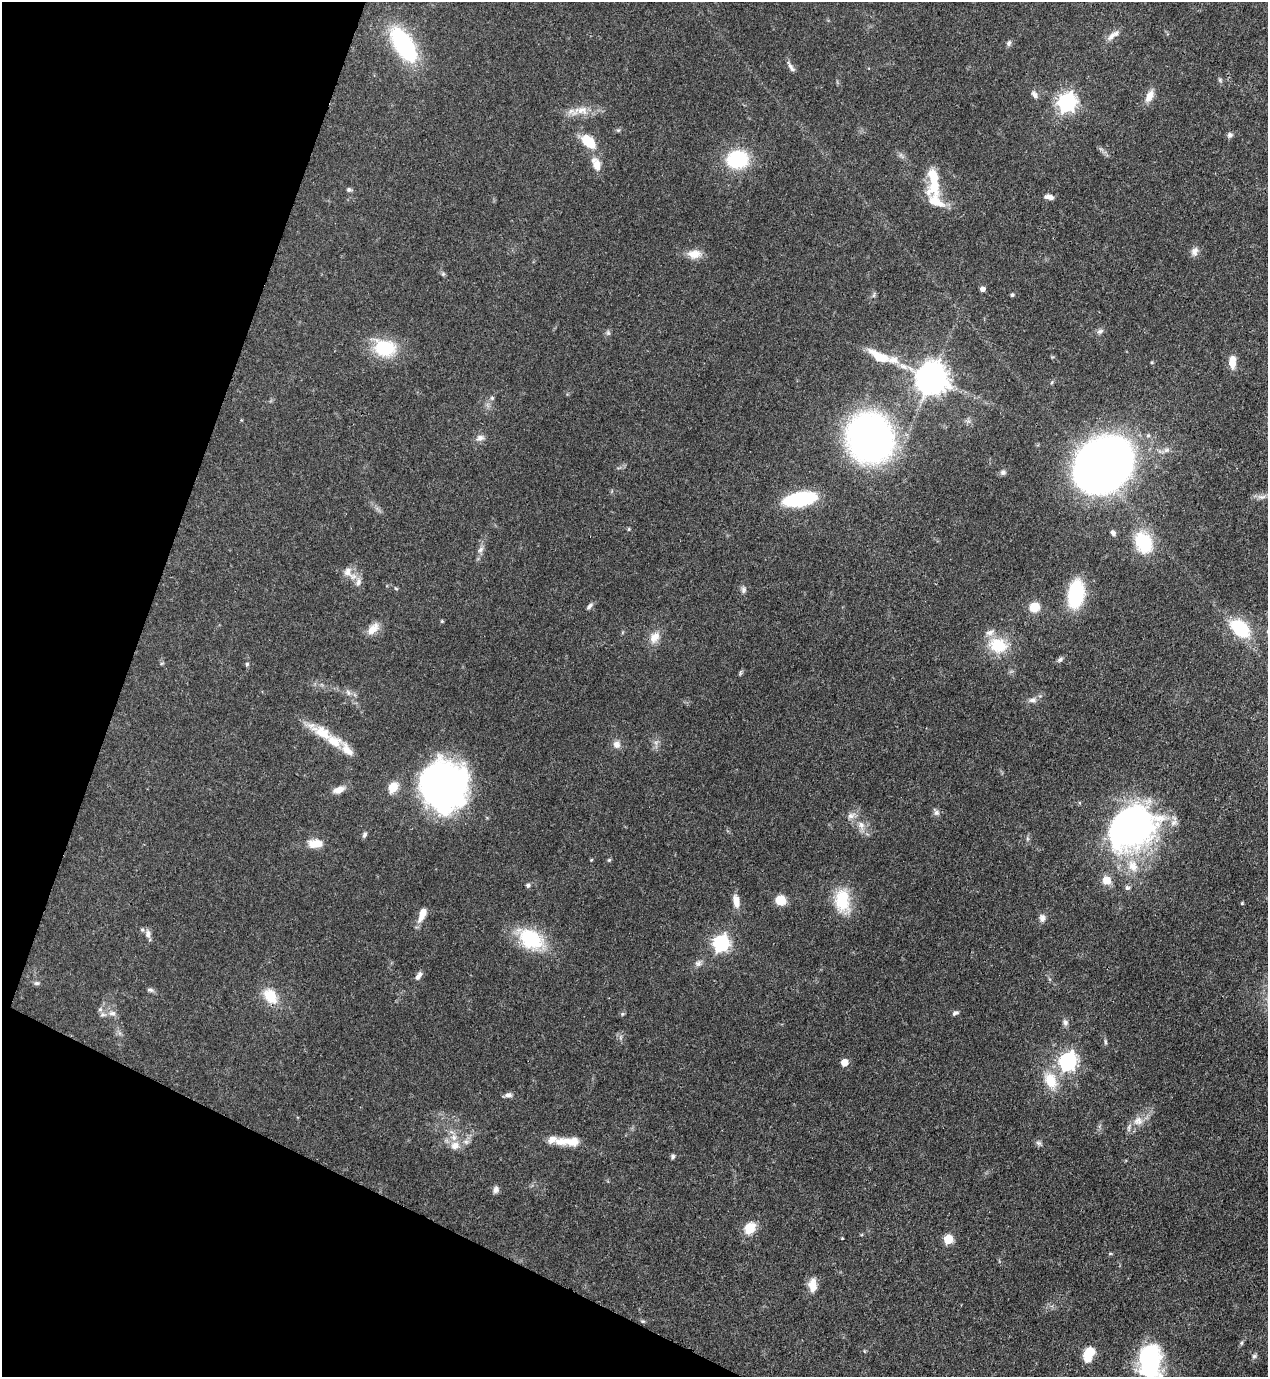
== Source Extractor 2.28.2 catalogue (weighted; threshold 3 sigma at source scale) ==
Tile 9 of 4 x 4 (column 1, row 3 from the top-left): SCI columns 353-1618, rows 1415-2789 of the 5638 x 5578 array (HDU 1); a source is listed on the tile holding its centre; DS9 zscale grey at full resolution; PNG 1270 x 1379 px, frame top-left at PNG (2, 2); no overlay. Shown black and unused: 19% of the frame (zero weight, under 3 of 4 exposures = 7% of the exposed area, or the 3 px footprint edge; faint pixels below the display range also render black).
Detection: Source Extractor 2.28.2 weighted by HDU 2 'WHT'; one run over the whole footprint, this tile lists its part. Background 0.0517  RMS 0.0035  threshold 0.0157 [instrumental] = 3 sigma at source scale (4.5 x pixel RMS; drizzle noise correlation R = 1.50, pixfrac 1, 0.05/0.05 arcsec/px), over >= 5 px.
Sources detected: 128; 1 too faint to see at this stretch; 3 inside a brighter object's white glare — not listed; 11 inside a brighter listed object's ellipse — not listed separately; the other 113 listed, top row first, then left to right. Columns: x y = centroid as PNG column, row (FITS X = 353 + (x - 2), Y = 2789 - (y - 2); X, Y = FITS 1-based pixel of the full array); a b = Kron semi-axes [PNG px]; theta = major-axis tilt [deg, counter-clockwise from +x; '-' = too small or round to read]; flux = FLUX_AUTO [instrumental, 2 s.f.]
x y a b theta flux
1112 36 15 8 45 2.4
1009 43 8 6 63 0.94
404 45 31 14 -58 49
791 67 15 5 -58 1.3
1220 80 6 5 - 0.57
1034 95 11 7 -56 1.5
1149 96 17 9 63 3.3
1067 102 8 7 - 140
581 110 30 12 12 5.5
1230 135 7 7 - 1
588 141 20 12 -41 8
737 159 19 16 9 26
596 164 17 10 -68 4.2
349 189 7 6 - 0.74
1049 197 11 6 -12 1.8
935 201 35 18 -48 8.7
1194 251 12 9 73 1.9
694 254 17 11 1 4.2
443 274 6 5 - 0.57
982 289 5 5 - 1.8
874 295 9 3 77 0.62
1012 295 4 4 - 0.67
1100 331 9 6 27 1.1
608 333 8 6 -89 0.76
384 348 26 20 -16 16
879 356 31 12 -27 9.2
1232 363 14 8 -71 3.3
931 379 10 9 - 670
1052 382 6 3 71 0.43
492 398 6 6 - 0.64
480 438 12 8 20 1.8
870 438 36 33 -76 160
1103 465 39 32 38 350
1003 472 7 6 - 0.97
1262 497 14 6 0 1.8
800 499 22 9 10 45
629 529 6 3 89 0.37
1113 533 7 6 - 1.2
1143 542 27 20 -64 16
480 550 10 7 46 1.3
348 572 15 12 -81 3.3
358 582 13 8 76 2.2
396 588 6 4 -31 0.45
743 589 10 7 85 1.1
1076 594 24 13 82 30
590 606 10 5 49 1.1
1034 607 10 10 - 5.6
442 621 5 4 - 0.38
1240 628 27 17 -40 16
373 629 19 10 45 3.9
654 637 17 12 58 3.9
998 645 25 20 -17 12
1060 659 9 5 31 0.9
162 663 6 3 19 0.4
247 664 5 5 - 0.49
740 673 8 3 72 0.52
348 692 10 5 -63 1.1
1033 700 11 7 6 1.5
322 733 47 14 -30 10
617 744 11 10 - 2.1
444 786 43 40 -75 150
393 787 6 5 - 18
339 790 14 7 20 3.3
936 812 10 7 -60 1.2
851 815 12 8 25 1.9
1173 823 10 7 45 1.8
861 825 11 9 -45 2.7
1126 827 49 43 40 120
365 834 9 5 62 0.87
315 844 18 9 0 5.2
591 860 4 3 - 0.3
609 860 5 5 - 0.46
1106 880 8 8 - 4.8
528 885 6 5 - 0.77
1127 888 7 6 - 0.84
780 900 9 9 - 6.7
736 901 15 8 -78 3.6
842 901 32 19 -83 13
1242 903 4 4 - 0.36
422 914 18 7 69 4
1042 918 10 7 -86 1.6
148 934 13 8 -85 1.7
530 939 27 17 -32 25
721 943 7 7 - 95
698 963 10 8 36 1.5
419 976 11 6 59 1.5
37 983 9 5 0 0.8
150 990 10 5 -12 0.88
270 996 20 14 -52 8.6
100 1009 6 6 - 0.8
112 1013 11 8 -10 2
955 1013 9 6 25 0.97
622 1014 6 5 - 0.53
1065 1022 9 7 -88 1.2
1105 1042 8 4 -89 0.58
1068 1061 8 7 - 130
844 1062 5 5 - 5.4
1050 1080 24 15 -62 9.1
508 1095 9 6 6 1.4
1138 1121 15 13 11 3.9
564 1142 26 11 1 5.3
1039 1143 8 6 -16 0.9
455 1146 13 11 39 3.2
673 1157 6 5 - 0.74
496 1189 9 7 67 1.4
749 1228 11 8 52 8.3
948 1239 6 5 - 15
812 1285 16 10 -87 4.2
643 1321 7 4 -18 0.52
1241 1343 6 5 - 0.54
1089 1354 15 9 66 8.9
1254 1356 7 6 - 0.83
1149 1357 33 24 -78 36
Isophote crosses this tile's border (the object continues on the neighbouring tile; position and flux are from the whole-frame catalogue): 1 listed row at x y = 1149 1357